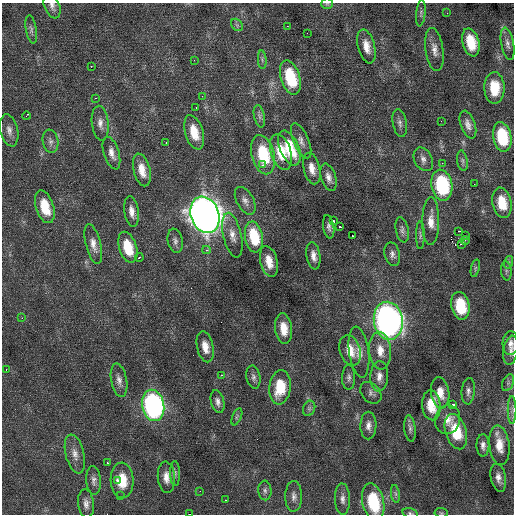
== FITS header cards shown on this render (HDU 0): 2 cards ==
NAXIS1  =                  512 / Axis length
NAXIS2  =                  512 / Axis length

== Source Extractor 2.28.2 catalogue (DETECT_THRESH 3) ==
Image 512 x 512 px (HDU 0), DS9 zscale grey, 1 PNG px = 1 image px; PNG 516 x 516 px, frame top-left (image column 1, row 512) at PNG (2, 3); each listed source drawn as its Kron ellipse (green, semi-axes under 4 px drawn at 4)
Background 0.113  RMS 0.88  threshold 2.63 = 3 sigma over >= 5 px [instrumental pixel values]
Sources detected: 129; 1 with non-positive FLUX_AUTO (blend fragments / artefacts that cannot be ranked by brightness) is neither listed nor drawn; the other 128 listed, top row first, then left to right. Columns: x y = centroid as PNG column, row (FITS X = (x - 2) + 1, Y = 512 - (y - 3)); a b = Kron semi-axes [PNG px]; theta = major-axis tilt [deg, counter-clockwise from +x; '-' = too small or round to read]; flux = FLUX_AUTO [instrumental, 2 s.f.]
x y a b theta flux
327 4 6 5 - 89
52 6 13 7 -68 280
421 13 13 4 84 180
447 13 3 2 - 71
237 25 7 5 -47 110
287 26 2 2 - 30
31 29 14 5 -80 200
307 33 2 2 - 130
471 42 14 8 -76 1600
507 44 16 6 -79 310
366 46 17 8 -75 700
434 50 22 9 -82 520
194 60 3 2 - 50
262 60 9 3 -85 120
91 66 2 2 - 200
290 77 18 9 -73 3000
494 88 16 10 -88 1500
202 96 2 2 - 150
96 98 3 2 - 210
196 107 3 2 - 95
26 116 4 2 - 66
259 116 11 5 -78 180
441 121 2 2 - 35
100 123 17 8 -84 460
400 123 14 7 -80 270
468 125 14 7 -71 380
9 130 16 8 -77 420
194 132 18 9 -73 1100
502 137 15 9 -79 3000
50 141 12 7 -80 270
301 141 18 7 -67 380
166 142 3 2 - 82
289 148 18 9 -67 1900
281 152 18 10 -72 1300
111 153 17 7 -72 460
263 155 20 11 -76 2900
423 159 12 9 -62 380
462 161 10 5 -80 160
442 163 3 2 - 83
263 165 4 3 - 73
312 169 16 8 -76 550
142 170 17 8 -76 790
328 177 14 7 -72 370
474 184 2 2 - 170
442 185 16 10 -80 5100
245 201 15 8 -61 350
502 203 15 9 -79 1500
45 207 17 9 -73 1600
131 211 15 7 -81 460
205 215 19 14 -70 72000
333 220 3 3 - 410
431 221 24 8 89 740
339 226 3 3 - 420
329 227 12 5 -80 220
402 230 13 6 -79 210
458 231 4 2 - 9800
232 235 23 9 -77 600
420 235 14 4 90 160
465 235 2 2 - 450
353 236 2 2 - 49
254 237 15 8 -80 2600
465 240 5 3 - 62
175 241 12 7 -78 250
93 244 20 7 -76 530
461 244 2 2 - 380
128 247 16 9 -73 1600
206 250 4 3 - 170
392 254 12 7 -75 280
313 256 14 7 -81 410
139 257 4 2 - 210
269 262 16 8 -76 840
509 262 6 4 72 110
475 268 9 3 77 110
506 271 9 5 -83 150
460 306 14 9 -78 2400
22 318 2 2 - 310
388 321 19 14 -81 29000
284 329 15 8 -83 950
510 343 12 8 88 330
205 347 15 8 -77 640
350 350 16 10 -74 920
511 350 15 7 82 340
380 351 19 11 -84 840
359 352 26 10 -82 700
6 369 3 2 - 92
221 375 3 2 - 310
379 376 15 9 85 470
253 377 12 7 -80 240
349 377 12 6 90 230
119 380 17 8 -80 390
508 383 9 5 66 150
280 387 17 10 83 1900
468 391 13 6 85 280
371 393 12 9 -48 280
440 393 16 9 -82 760
218 402 12 6 -76 280
153 405 16 11 -78 14000
431 405 15 9 -85 1200
452 405 3 3 - 1100
309 408 8 6 70 150
512 410 14 3 90 170
237 417 9 4 67 120
447 419 15 12 76 630
368 426 14 8 89 380
410 428 13 5 -83 220
456 432 18 10 -73 2100
483 445 11 6 -89 290
499 445 20 10 -84 1000
75 454 20 9 -76 550
107 463 3 2 - 380
175 473 12 5 -89 170
166 477 16 8 -85 560
498 478 14 7 -78 380
94 480 14 7 -85 300
117 480 3 3 - 340
122 480 18 11 -87 1400
265 490 10 6 -85 190
200 491 2 2 - 26
395 494 9 4 -81 150
120 496 2 2 - 40
294 496 15 8 89 340
342 499 16 7 -88 340
225 500 3 2 - 150
373 502 19 10 -77 3200
86 504 14 8 -83 360
410 513 8 4 -14 120
441 513 7 4 -7 80
189 514 3 2 - 520
At the frame edge (FLAGS 8, measured only in part): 6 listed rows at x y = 327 4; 52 6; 373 502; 410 513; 441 513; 189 514
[1 non-positive-flux detection neither listed nor drawn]